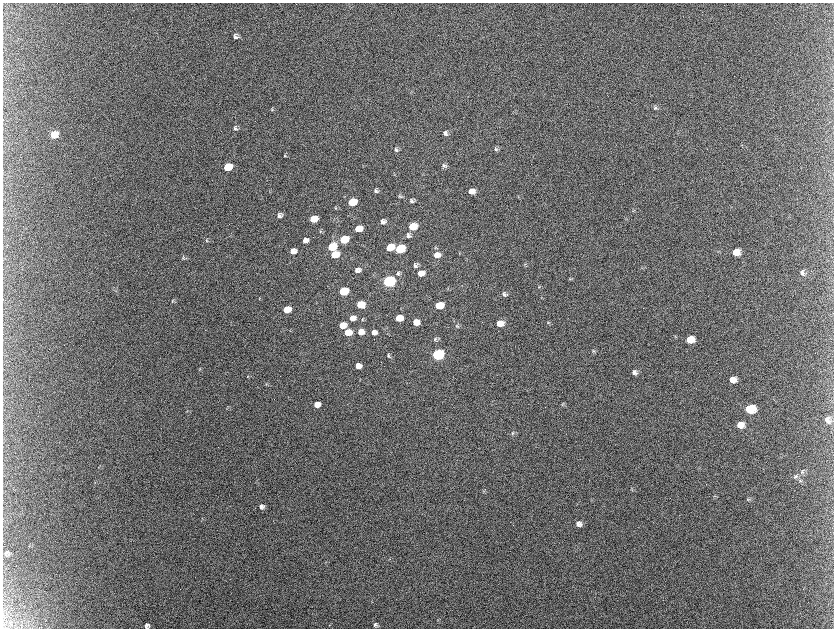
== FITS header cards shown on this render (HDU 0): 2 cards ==
NAXIS1  =                 1663 / length of data axis 1
NAXIS2  =                 1252 / length of data axis 2

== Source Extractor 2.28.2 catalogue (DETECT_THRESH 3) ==
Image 1663 x 1252 px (HDU 0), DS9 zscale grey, zoomed out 1/2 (1 PNG px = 2 x 2 image px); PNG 836 x 630 px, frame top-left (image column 1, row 1251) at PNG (3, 3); no overlay
Background 2130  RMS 31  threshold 94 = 3 sigma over >= 5 px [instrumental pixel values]
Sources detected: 103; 10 cannot appear on this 1/2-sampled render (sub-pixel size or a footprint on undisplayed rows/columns) and are not listed; the other 93 listed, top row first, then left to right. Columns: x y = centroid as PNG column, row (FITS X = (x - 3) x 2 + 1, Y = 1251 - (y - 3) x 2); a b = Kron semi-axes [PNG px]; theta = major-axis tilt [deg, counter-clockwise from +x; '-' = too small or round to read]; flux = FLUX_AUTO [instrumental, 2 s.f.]
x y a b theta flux
236 37 6 5 - 2.0e+04
656 108 6 5 - 1.2e+04
272 110 4 3 - 5.4e+03
236 128 6 5 - 1.5e+04
446 133 6 5 - 2.2e+04
54 135 7 6 - 1.9e+05
496 149 6 4 -61 1.0e+04
396 150 6 4 -71 1.2e+04
286 156 6 3 -12 6.4e+03
444 166 7 5 -23 1.8e+04
228 167 6 5 - 2.7e+05
376 190 6 4 -69 1.3e+04
472 191 6 5 - 5.8e+04
400 196 5 4 - 9.3e+03
519 197 4 3 - 5.3e+03
412 201 5 4 - 1.5e+04
353 202 6 5 - 2.2e+05
336 208 4 3 - 5.0e+03
280 215 5 5 - 2.4e+04
314 219 6 5 - 1.6e+05
383 221 5 5 - 2.8e+04
413 226 6 5 - 1.9e+05
359 229 6 5 - 1.2e+05
321 232 3 3 - 5.0e+03
409 235 7 6 - 2.0e+04
306 240 5 5 - 3.1e+04
344 240 6 5 - 3.2e+05
207 241 4 3 - 5.3e+03
332 247 6 5 - 3.0e+05
391 247 6 5 - 1.3e+05
400 249 6 5 - 5.1e+05
294 251 6 5 - 4.5e+04
736 252 7 6 - 8.1e+04
335 254 6 5 - 2.0e+05
437 255 7 6 - 5.1e+04
184 258 6 4 -89 8.6e+03
525 264 5 2 - 5.5e+03
416 265 6 6 - 2.0e+04
358 270 5 5 - 3.1e+04
399 273 7 5 89 1.4e+04
421 273 6 5 - 6.9e+04
803 273 7 6 - 2.6e+04
571 279 5 3 - 5.9e+03
389 281 6 5 - 1.6e+06
539 287 3 3 - 4.1e+03
448 289 5 2 - 5.9e+03
344 291 6 5 - 3.7e+05
505 294 6 5 - 1.7e+04
173 302 5 3 - 7.4e+03
361 305 6 5 - 1.4e+05
439 305 6 5 - 2.0e+05
287 309 6 5 - 1.5e+05
353 318 6 5 - 4.8e+04
399 318 6 5 - 1.2e+05
363 320 5 3 - 6.4e+03
417 322 5 5 - 6.2e+04
500 323 6 5 - 9.3e+04
548 323 5 4 - 7.5e+03
343 325 6 5 - 1.2e+05
457 326 5 4 - 1.0e+04
348 332 6 5 - 1.3e+05
361 332 6 5 - 6.3e+04
374 332 5 5 - 3.8e+04
436 339 6 4 85 1.2e+04
690 339 7 6 - 1.2e+05
594 351 5 4 - 9.6e+03
438 354 6 5 - 1.2e+06
389 356 6 4 -80 9.6e+03
359 366 5 5 - 5.3e+04
200 369 5 3 - 6.2e+03
635 372 6 6 - 2.4e+04
248 376 6 3 82 5.9e+03
733 380 7 6 - 6.0e+04
266 385 4 2 - 4.2e+03
317 404 5 5 - 6.0e+04
563 404 5 3 - 5.4e+03
227 408 5 3 - 6.7e+03
750 409 7 6 - 3.3e+05
828 420 7 6 - 3.6e+04
741 425 6 6 - 7.4e+04
513 433 5 5 - 9.6e+03
802 472 5 5 - 1.4e+04
796 476 6 5 - 1.6e+04
800 481 5 5 - 1.3e+04
484 491 4 3 - 6.5e+03
749 499 6 4 -2 9.2e+03
262 506 6 5 - 2.1e+04
579 524 6 6 - 3.4e+04
7 553 8 7 - 2.2e+04
390 558 4 2 - 3.5e+03
330 625 3 2 - 3.4e+03
376 625 6 4 62 1.4e+04
147 626 6 5 - 2.4e+04
At the frame edge (FLAGS 8, measured only in part): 1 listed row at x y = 147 626
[10 sub-pixel or undisplayed-footprint detections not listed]